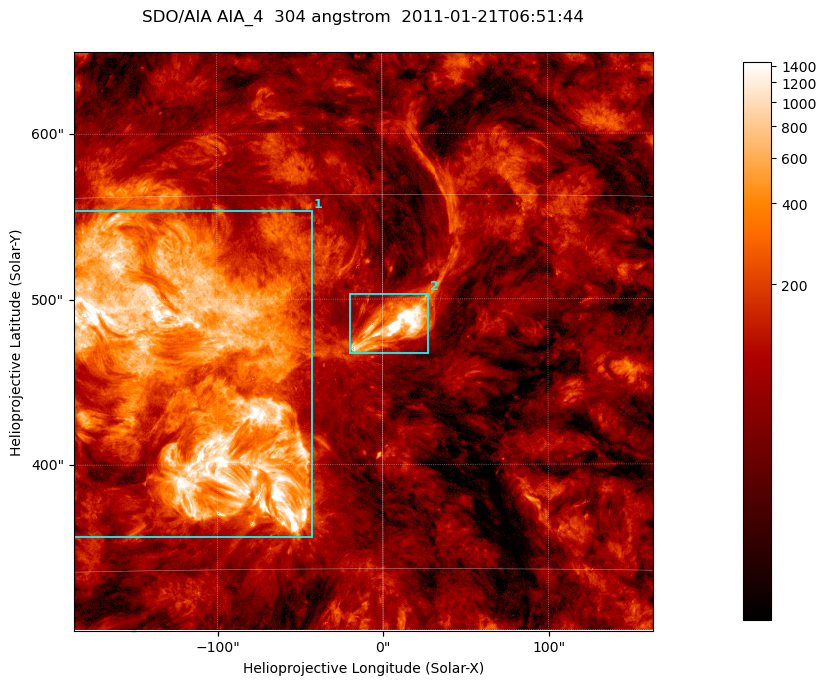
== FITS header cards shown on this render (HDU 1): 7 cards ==
TELESCOP= 'SDO/AIA '           / For AIA: SDO/AIA
INSTRUME= 'AIA_4   '           / For AIA: AIA_ATA1, AIA_ATA2, AIA_ATA3 or AIA_AT
WAVELNTH=                  304 / [angstrom] Wavelength
WAVEUNIT= 'angstrom'           / Wavelength unit: angstrom
DATE-OBS= '2011-01-21T06:51:44.124' / [ISO] Date when observation started; ISO 8
CTYPE1  = 'HPLN-TAN'           / CTYPE1; Typically HPLN
CTYPE2  = 'HPLT-TAN'           / CTYPE2; Typically HPLT

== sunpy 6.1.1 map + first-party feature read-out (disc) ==
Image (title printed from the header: SDO/AIA AIA_4  304 angstrom  2011-01-21T06:51:44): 583 x 583 px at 0.6 arcsec/px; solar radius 975 arcsec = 1625 px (partial field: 4.1% of the solar disc is inside the frame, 100% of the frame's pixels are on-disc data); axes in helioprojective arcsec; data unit not stated in the header (colour bar unlabelled)
Orientation: roll -0.132 deg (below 1 deg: not rotated)
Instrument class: DISC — disc imager (sunpy class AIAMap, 304 A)
Bright regions (active regions / flare kernels): reference = the on-disc median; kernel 5 px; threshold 5 sigma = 272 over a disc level ~88.7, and >= 1.15x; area >= 339 px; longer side >= 7 px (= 4.2 arcsec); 2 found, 2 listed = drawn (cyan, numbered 1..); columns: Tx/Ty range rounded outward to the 2 arcsec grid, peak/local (2 s.f.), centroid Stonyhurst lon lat
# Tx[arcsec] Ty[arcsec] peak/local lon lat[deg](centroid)
1 -188..-42 356..554 25 -7 +23
2 -20..28 466..504 44 +0 +24